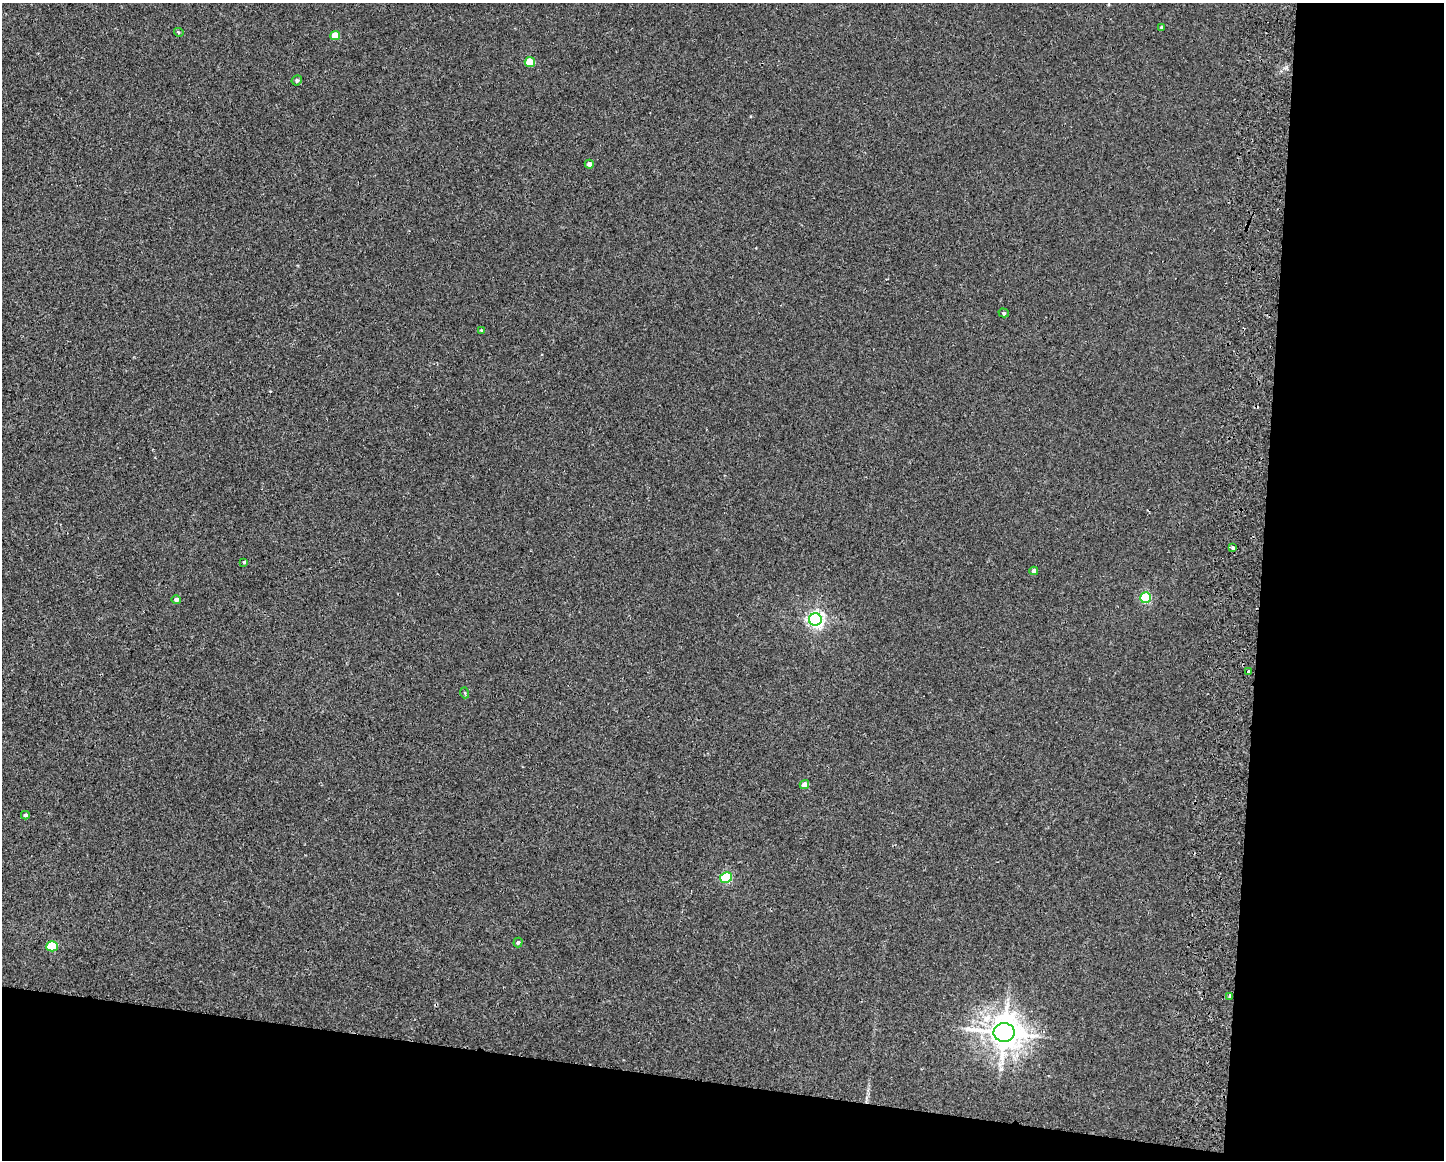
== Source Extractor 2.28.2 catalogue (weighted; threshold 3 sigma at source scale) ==
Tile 12 of 3 x 4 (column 3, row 4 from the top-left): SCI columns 3051-4492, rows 14-1171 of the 4771 x 4656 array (HDU 1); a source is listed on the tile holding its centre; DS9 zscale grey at full resolution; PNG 1446 x 1162 px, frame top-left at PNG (2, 3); each listed source drawn as its Kron ellipse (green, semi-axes under 4 px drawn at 4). Shown black and unused: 19% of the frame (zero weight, under 2 of 3 exposures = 3% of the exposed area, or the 3 px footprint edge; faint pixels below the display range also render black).
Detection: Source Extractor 2.28.2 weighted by HDU 2 'WHT'; one run over the whole footprint, this tile lists its part. Background 0.0271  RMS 0.0067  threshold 0.03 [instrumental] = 3 sigma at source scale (4.5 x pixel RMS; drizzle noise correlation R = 1.50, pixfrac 1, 0.05/0.05 arcsec/px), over >= 5 px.
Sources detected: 24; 1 cosmic-ray / hot-pixel residue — neither listed nor drawn; the other 23 listed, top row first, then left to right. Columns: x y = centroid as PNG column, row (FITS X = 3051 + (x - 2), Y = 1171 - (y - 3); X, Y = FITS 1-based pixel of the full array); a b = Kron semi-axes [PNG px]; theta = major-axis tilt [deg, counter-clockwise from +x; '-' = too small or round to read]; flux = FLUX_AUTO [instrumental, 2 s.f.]
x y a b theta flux
1162 27 3 3 - 1.2
179 32 5 4 - 0.8
335 36 5 4 - 9.9
530 62 5 5 - 16
297 80 5 5 - 1.1
589 164 4 4 - 2.5
1004 313 5 4 - 1
481 330 3 3 - 0.46
1232 548 3 3 - 1.5
244 562 4 3 - 0.97
1034 571 4 4 - 3.1
1146 598 5 5 - 41
176 599 5 4 - 1.9
815 619 6 6 - 200
1248 672 4 3 - 8.7
465 693 5 3 - 0.61
804 784 5 4 - 4.8
25 815 4 3 - 1.2
726 877 6 5 - 46
518 942 5 4 - 1.1
52 946 6 5 - 29
1230 996 3 3 - 7.7
1004 1032 10 9 - 1200